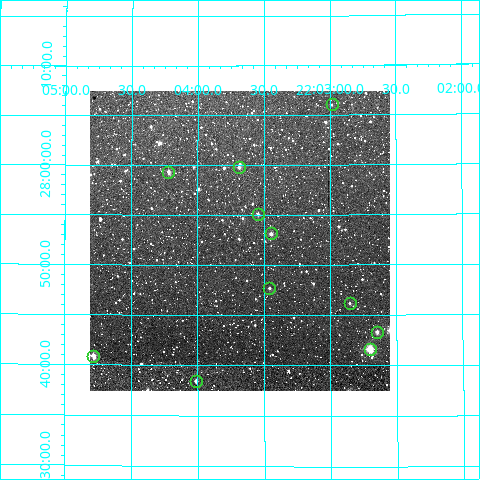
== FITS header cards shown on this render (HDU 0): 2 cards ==
NAXIS1  =                  300
NAXIS2  =                  300

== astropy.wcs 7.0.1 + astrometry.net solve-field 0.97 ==
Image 300 x 300 px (HDU 0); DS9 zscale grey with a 90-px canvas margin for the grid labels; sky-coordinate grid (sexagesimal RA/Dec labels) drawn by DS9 from the SOLVED WCS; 11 Tycho-2 reference stars matched to detected sources circled (green)
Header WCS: RA---TAN/DEC--TAN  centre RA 22:03:41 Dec +27:52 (330.92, +27.87 deg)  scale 6 arcsec/px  FOV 30.0' x 30.0'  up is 0 deg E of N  parity normal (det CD < 0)
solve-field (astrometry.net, Tycho-2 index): VERIFIED the header's WCS against the Tycho-2 star catalogue (11 matches, 0 conflicts) and refined it, rather than solving blind
Solved WCS: RA---TAN-SIP/DEC--TAN-SIP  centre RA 22:03:41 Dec +27:52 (330.92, +27.87 deg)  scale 6 arcsec/px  FOV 30.0' x 30.0'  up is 0 deg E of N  parity normal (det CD < 0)
The solver's refit moves the header's centre by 2.2 arcsec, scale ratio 1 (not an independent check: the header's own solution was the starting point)
Tycho-2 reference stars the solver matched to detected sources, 11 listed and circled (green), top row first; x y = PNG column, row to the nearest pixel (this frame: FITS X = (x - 90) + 1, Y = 300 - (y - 91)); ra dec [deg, ICRS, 3 dp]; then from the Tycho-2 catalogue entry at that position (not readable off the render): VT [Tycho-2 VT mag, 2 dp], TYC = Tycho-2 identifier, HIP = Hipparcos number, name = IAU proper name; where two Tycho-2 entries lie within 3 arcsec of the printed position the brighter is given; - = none
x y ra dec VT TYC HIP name
332 104 330.746 +28.101 12.27 2212-2393-1 - -
239 167 330.922 +27.996 11.44 2212-2363-1 - -
168 172 331.055 +27.989 10.25 2212-2201-1 - -
258 214 330.885 +27.918 11.43 2212-2362-1 - -
271 233 330.861 +27.885 10.78 2212-1956-1 - -
269 288 330.865 +27.795 11.58 2212-2028-1 - -
350 303 330.713 +27.770 11.80 2212-554-1 - -
377 332 330.662 +27.722 10.94 2211-801-1 - -
370 349 330.676 +27.693 9.23 2211-679-1 - -
93 356 331.196 +27.681 9.79 2212-162-1 - -
196 381 331.003 +27.641 11.33 2212-496-1 - -